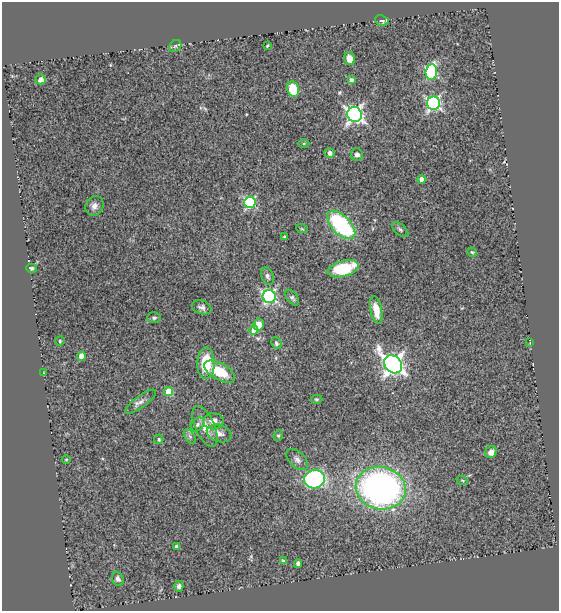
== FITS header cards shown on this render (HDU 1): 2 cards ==
NAXIS1  =                  557
NAXIS2  =                  609

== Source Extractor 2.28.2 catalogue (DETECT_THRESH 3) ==
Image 557 x 609 px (HDU 1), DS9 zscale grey, 1 PNG px = 1 image px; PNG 561 x 613 px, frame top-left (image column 1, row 609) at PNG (2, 2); each listed source drawn as its Kron ellipse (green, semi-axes under 4 px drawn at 4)
Background 0.489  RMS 0.053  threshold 0.159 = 3 sigma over >= 5 px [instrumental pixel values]
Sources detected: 60; all 60 listed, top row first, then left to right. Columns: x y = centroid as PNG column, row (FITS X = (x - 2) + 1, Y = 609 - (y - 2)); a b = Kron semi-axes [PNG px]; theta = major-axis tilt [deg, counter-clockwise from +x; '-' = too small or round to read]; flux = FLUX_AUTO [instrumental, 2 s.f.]
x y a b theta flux
382 21 7 5 -21 8.2
267 45 3 3 - 3.7
175 46 7 5 46 7.8
349 59 6 5 - 39
431 72 8 5 84 360
41 79 5 5 - 17
351 80 4 4 - 12
293 89 8 6 -77 78
433 103 6 6 - 720
354 114 7 7 - 1200
304 143 5 3 - 4
330 153 5 5 - 18
357 155 6 6 - 10
421 179 4 4 - 24
250 202 6 5 - 370
94 206 10 8 60 19
341 225 18 9 -46 380
302 229 6 3 -18 4
400 230 10 5 -41 8
284 237 3 3 - 4.5
472 252 5 4 - 4
31 268 5 4 - 6.2
343 269 16 8 16 170
267 276 9 6 -69 12
269 296 6 6 - 590
292 298 9 5 -54 8.4
202 307 10 6 -18 13
376 310 14 6 -79 52
154 318 6 5 - 7.7
259 324 6 5 - 37
254 330 5 4 - 48
60 341 5 4 - 4.5
276 343 6 5 - 6.6
530 343 3 2 - 4.8
81 356 4 4 - 36
206 363 16 8 88 110
393 364 10 8 -46 2300
220 372 17 8 -29 100
44 373 3 2 - 2.3
169 392 4 4 - 120
316 399 6 4 -1 5
141 402 19 6 36 19
213 421 10 8 8 28
197 424 8 6 47 10
205 426 22 9 -66 51
219 433 13 8 -19 26
278 435 5 4 - 4.7
190 437 8 5 -58 8.6
159 439 5 4 - 5.9
491 452 6 5 - 25
66 459 4 3 - 3
297 460 13 7 -45 17
314 479 10 9 - 480
462 480 6 3 -19 4.3
381 488 25 21 -13 1400
177 546 4 4 - 16
283 561 4 3 - 5.7
298 564 4 3 - 9.9
118 579 7 5 -63 12
179 586 5 4 - 10